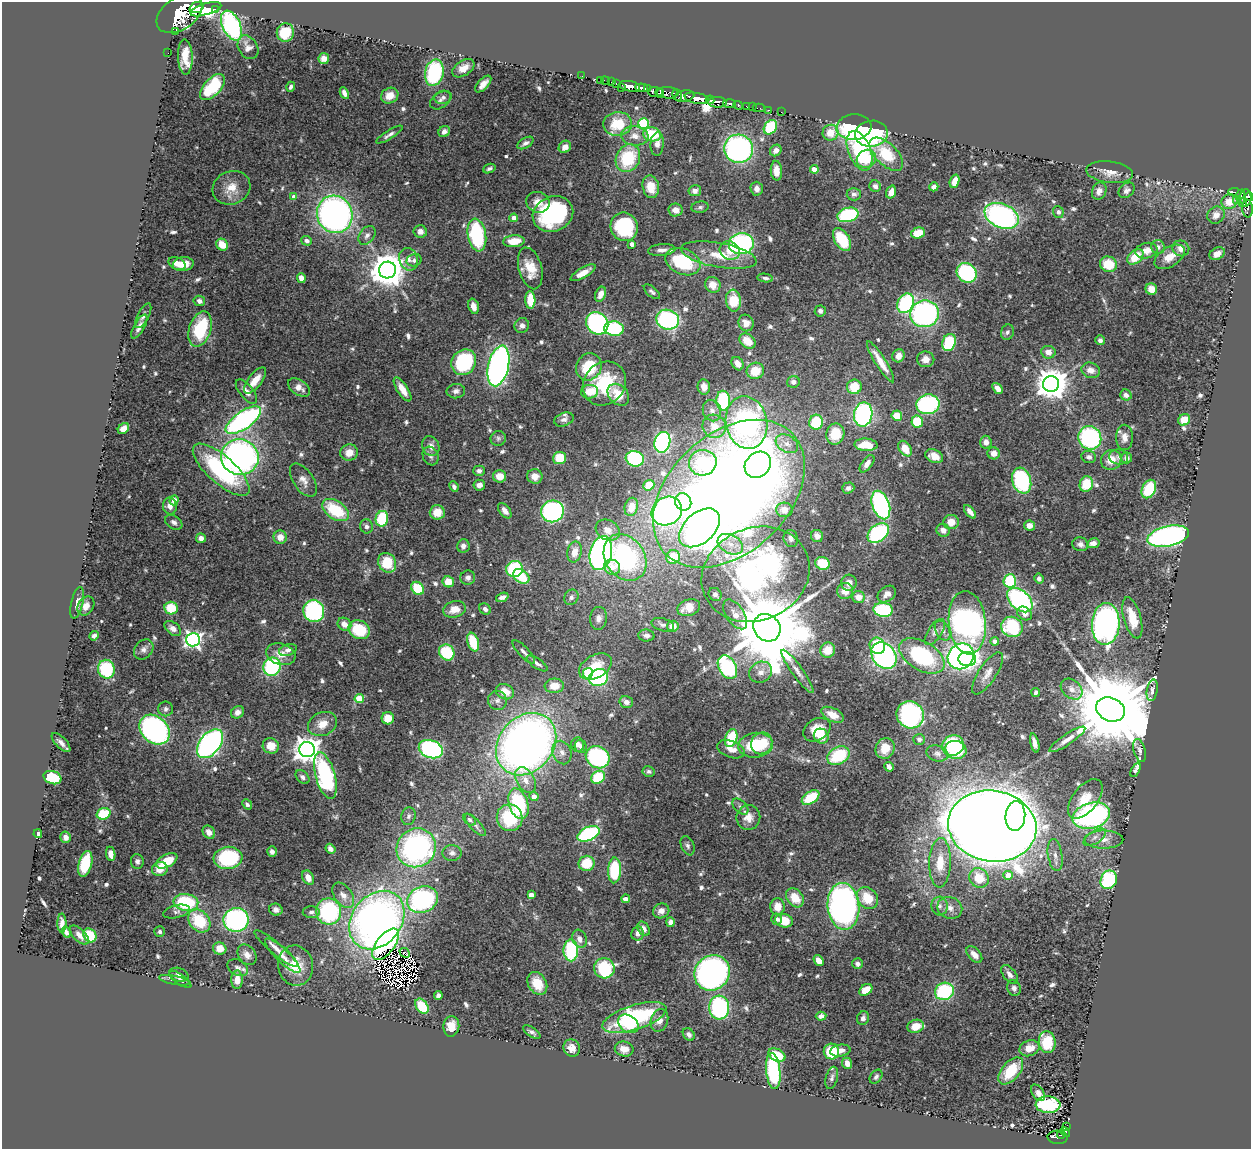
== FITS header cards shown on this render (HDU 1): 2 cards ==
NAXIS1  =                 1249
NAXIS2  =                 1147

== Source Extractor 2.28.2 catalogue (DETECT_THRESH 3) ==
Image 1249 x 1147 px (HDU 1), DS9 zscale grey, 1 PNG px = 1 image px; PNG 1253 x 1151 px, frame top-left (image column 1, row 1147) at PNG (2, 2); each listed source drawn as its Kron ellipse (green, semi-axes under 4 px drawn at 4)
Background 0.694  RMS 0.027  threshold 0.0816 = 3 sigma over >= 5 px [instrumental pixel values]
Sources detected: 664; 8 with non-positive FLUX_AUTO (blend fragments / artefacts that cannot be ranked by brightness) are neither listed nor drawn; of the other 656, the 500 brightest by FLUX_AUTO listed and drawn (156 fainter detections omitted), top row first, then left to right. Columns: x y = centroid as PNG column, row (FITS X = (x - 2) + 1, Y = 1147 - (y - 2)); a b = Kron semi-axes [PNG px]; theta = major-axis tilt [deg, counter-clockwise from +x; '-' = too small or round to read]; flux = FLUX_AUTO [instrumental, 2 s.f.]
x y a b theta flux
196 8 7 5 20 1800
206 9 16 5 17 3900
215 9 3 3 - 150
179 14 25 16 34 5700
231 26 16 9 -65 260
175 31 2 2 - 3600
285 32 9 8 - 48
248 47 13 9 -59 13
168 53 2 2 - 9.6
185 57 17 7 -88 29
324 58 5 5 - 14
463 68 12 7 33 19
434 73 13 9 78 180
582 76 2 2 - 9.5
600 80 2 2 - 12
605 81 4 2 - 19
611 82 2 2 - 11
616 83 3 3 - 32
483 84 10 5 46 13
630 86 10 5 -11 1900
212 87 16 8 48 91
291 87 5 3 - 5.1
622 88 3 2 - 93
642 88 6 3 -5 710
647 89 4 3 - 240
655 92 7 5 -1 480
344 93 6 4 -65 8.3
660 93 5 4 - 280
667 93 11 5 -3 430
677 95 6 5 - 420
390 96 9 7 29 25
684 96 10 6 11 800
443 97 8 6 10 6.2
697 98 12 5 -11 2900
440 100 11 7 36 8
710 100 4 3 - 600
717 102 9 5 -2 1400
730 103 6 4 -3 290
738 105 5 3 - 160
746 106 3 2 - 12
752 107 2 2 - 6.7
759 108 6 2 -2 8.3
768 110 3 2 - 16
781 112 2 2 - 26
643 123 5 5 - 140
617 124 14 12 4 50
770 127 8 6 55 100
854 127 17 12 4 170
444 131 6 5 - 8.5
830 133 8 7 - 31
652 134 9 7 -12 64
871 134 16 13 8 220
389 135 15 4 32 7.3
635 136 14 9 -6 17
525 143 9 5 30 5.7
657 144 12 6 86 9.1
565 147 7 5 44 11
738 149 14 14 - 430
776 150 6 5 - 8.1
860 151 21 11 -68 160
886 154 21 10 -44 74
628 158 14 12 63 88
866 159 10 8 33 34
489 169 6 4 21 4.6
814 169 4 4 - 26
776 171 10 5 -85 18
1110 172 23 10 -6 22
954 181 7 4 71 19
875 186 6 5 - 6.3
651 187 11 8 -80 30
934 187 5 4 - 8.1
231 188 19 16 23 34
757 189 7 6 - 10
1127 190 9 6 41 7.5
695 191 6 5 - 8.7
1099 191 9 7 64 13
891 192 6 4 71 17
1235 192 7 3 -8 140
854 194 7 6 - 5.9
1241 194 5 4 - 100
294 197 4 4 - 12
1249 197 4 2 - 290
1246 198 8 5 88 660
1237 200 2 2 - 17
538 202 12 10 -19 17
1229 202 8 7 - 24
1242 203 4 3 - 43
700 207 9 5 8 4.6
1248 208 9 5 -87 85
676 210 7 6 - 12
1058 212 6 5 - 4.7
335 214 19 17 -67 710
553 214 21 17 23 240
848 215 11 7 16 160
1216 215 9 8 - 14
1002 216 18 12 -23 460
514 218 4 4 - 12
624 227 14 13 - 150
420 231 6 6 - 10
918 233 7 5 17 35
367 235 10 7 53 8.7
477 235 16 9 -81 160
842 240 12 7 -59 75
307 241 5 4 - 7.5
514 241 11 6 5 32
632 244 4 4 - 9.5
741 244 12 10 6 300
222 245 6 5 - 29
1158 247 7 7 - 7
1181 248 8 7 - 15
662 250 14 6 5 11
730 251 10 9 - 19
1146 251 11 7 11 19
1217 254 8 6 28 14
719 255 38 12 -10 58
1135 257 9 6 42 40
1170 257 17 9 32 25
409 259 11 9 -71 14
414 260 7 6 - 5.8
683 262 18 13 -22 120
177 263 9 6 -22 19
183 264 10 7 8 20
1108 264 8 7 - 48
530 268 21 11 -75 38
387 270 8 8 - 4600
583 273 14 5 30 18
967 273 11 9 -44 200
301 278 5 4 - 13
765 278 8 4 -8 5.5
713 285 8 7 - 21
1151 289 6 5 - 23
652 292 10 5 -41 5
600 294 8 5 67 15
530 300 9 5 -87 50
199 301 6 5 - 8.4
733 301 11 7 -84 58
906 303 10 7 63 200
474 306 8 5 -74 13
820 311 5 5 - 5.6
925 314 14 13 - 370
143 316 13 5 62 7.6
668 320 12 10 -18 300
597 323 12 10 -49 310
746 323 8 7 - 15
139 326 13 5 60 11
522 326 7 7 - 8.3
200 329 18 11 73 120
614 329 9 7 -4 150
1007 332 8 6 71 5.3
1100 340 5 5 - 5.7
747 341 9 6 -41 31
949 342 9 6 72 110
1048 352 7 6 - 13
898 356 6 6 - 13
926 359 8 8 - 16
464 362 13 11 51 180
881 362 24 5 -58 31
738 364 7 5 -59 14
498 366 21 10 77 730
589 367 14 12 58 68
1091 370 9 7 -20 15
755 371 9 8 - 38
255 380 16 6 52 26
793 382 6 5 - 7.5
604 384 23 20 49 100
1051 384 8 8 - 3600
299 387 12 7 -33 13
704 387 7 6 - 15
854 387 7 7 - 42
997 388 6 4 -48 12
402 389 14 5 -58 23
456 391 9 7 6 7.9
246 392 15 6 -51 14
590 392 8 7 - 31
618 395 12 9 -46 39
1126 395 6 5 - 7.5
723 401 10 7 -87 120
928 404 11 9 12 220
712 411 11 9 -68 12
863 414 12 9 80 310
897 416 5 5 - 42
564 419 10 6 21 7.2
243 420 20 8 35 480
1184 420 6 5 - 26
816 422 7 7 - 78
917 422 6 5 - 59
746 423 26 20 -77 530
714 426 12 11 - 26
123 429 6 5 - 15
835 434 10 9 - 50
1125 437 12 8 -89 15
498 438 8 7 - 4.9
1090 438 12 11 - 230
662 442 10 8 72 310
986 442 6 5 - 9.9
787 444 12 8 -29 14
866 445 11 6 -3 39
431 446 10 8 -67 12
905 449 8 6 -55 30
349 453 9 8 - 18
994 453 6 6 - 13
431 456 10 7 -64 6.6
934 456 9 6 -22 20
240 457 19 18 - 640
1089 457 7 6 - 6.6
1119 457 9 7 -7 7.3
560 458 6 6 - 42
1127 458 5 5 - 8
635 459 9 7 -17 170
1111 460 10 10 - 25
703 463 14 12 11 120
867 464 10 5 53 11
758 465 14 12 45 200
221 470 36 13 -42 190
479 471 6 5 - 5.7
500 476 6 6 - 24
535 476 8 7 - 18
303 480 19 10 -56 15
1022 481 13 9 -73 170
1086 484 8 6 70 50
479 485 6 5 - 7.7
649 485 6 5 - 45
454 487 5 4 - 5.6
848 488 6 5 - 5.5
1149 489 10 6 65 79
729 494 87 59 43 3200
174 500 5 4 - 14
683 502 9 8 - 74
881 505 15 8 -71 340
170 506 8 7 - 11
631 507 9 6 75 24
335 510 15 9 -35 94
784 510 8 7 - 20
505 511 9 5 -53 11
552 511 11 10 - 320
667 511 16 14 32 420
437 512 7 7 - 26
970 512 8 4 -51 11
382 519 8 6 76 85
174 522 9 6 -34 7
951 522 8 7 - 19
366 526 7 6 - 6.2
1029 526 5 5 - 13
699 528 24 15 41 500
608 530 12 10 -29 16
943 530 7 6 - 10
878 533 12 8 38 190
817 536 6 6 - 11
1168 536 21 10 12 580
280 537 7 6 - 18
201 538 5 4 - 10
791 538 9 7 -73 7.9
1093 543 6 4 8 12
730 544 13 9 -28 21
1080 544 8 7 - 7.5
463 546 6 6 - 9.9
575 552 10 7 78 18
601 553 17 11 77 660
625 557 25 19 -56 250
673 557 7 6 - 48
387 563 10 8 -58 57
823 563 7 6 - 53
612 567 8 7 - 19
514 569 8 8 - 130
756 574 55 46 23 760
521 576 9 6 -37 66
468 577 7 7 - 7.4
1039 578 5 4 - 5.2
1010 581 7 6 - 99
448 582 6 5 - 31
849 583 8 7 - 13
418 588 7 5 -50 68
845 591 8 8 - 21
715 594 7 6 - 6.5
887 594 10 7 36 11
502 597 6 4 21 8.2
571 597 8 7 - 6.6
858 597 6 6 - 19
1020 600 15 9 -42 290
77 603 16 6 77 9.5
86 606 10 7 56 14
171 608 6 6 - 50
689 608 12 8 17 23
454 609 11 8 14 23
485 609 6 5 - 7.1
883 610 9 7 -6 120
314 611 11 10 - 220
1024 613 8 6 -34 11
735 614 17 9 -56 19
598 618 11 8 83 12
1132 618 21 8 -74 45
967 623 32 18 -84 740
344 624 7 6 - 17
1106 624 21 14 87 590
663 625 11 6 -16 7
673 626 6 5 - 20
1012 627 11 10 - 110
173 628 9 6 -37 11
767 628 14 13 - 33000
359 630 11 9 -27 77
943 631 10 7 -62 8.6
935 632 15 6 56 9.1
646 635 8 6 -6 6.6
94 636 5 4 - 5
193 640 7 6 - 610
995 641 4 4 - 9.1
473 642 9 5 -72 62
877 646 8 7 - 42
144 649 11 8 49 9.3
288 650 9 5 18 7.3
828 650 8 7 - 32
447 652 8 7 - 92
524 652 15 5 -46 8.4
281 654 15 10 -17 21
884 656 14 11 -51 460
922 656 25 14 -31 200
961 656 14 12 42 430
967 659 9 7 -2 140
537 663 12 5 -34 7.5
272 667 9 8 - 170
595 667 17 11 30 40
727 667 12 8 -61 200
106 669 9 8 - 120
797 671 26 5 -55 15
761 672 12 10 31 16
588 673 5 5 - 100
987 673 24 9 57 19
598 678 10 8 26 180
554 686 9 7 3 28
1071 689 12 9 -41 14
1152 690 11 5 80 8.4
505 692 9 7 -27 26
1036 692 4 4 - 5.2
359 699 4 4 - 64
497 700 10 9 - 9.5
626 702 7 6 - 8.4
166 709 7 7 - 5.7
1110 709 15 11 -25 41000
237 712 7 6 - 9.9
833 715 12 6 -26 24
910 715 14 13 - 330
388 718 6 6 - 31
322 724 15 11 25 24
154 730 17 13 -43 490
817 730 15 10 30 30
821 736 8 7 - 46
731 738 9 6 72 75
919 739 6 5 - 4.6
1067 739 21 5 34 14
61 743 12 5 -46 11
762 743 11 10 - 58
1035 743 10 4 -75 11
210 744 16 10 51 500
526 744 34 27 49 1400
578 745 7 6 - 9.2
755 745 17 12 7 85
953 745 11 10 - 130
271 746 8 7 - 24
581 746 7 6 - 7
885 748 10 9 - 29
431 749 12 8 -20 270
731 749 14 8 -20 15
307 750 8 7 - 2000
956 750 11 9 -13 89
1140 750 12 6 -74 7
562 752 12 9 -67 13
937 753 11 8 -14 9
838 756 12 8 28 94
598 757 12 10 -31 230
889 767 5 4 - 7.6
1135 770 8 4 63 5
649 771 6 5 - 4.6
325 776 24 9 -74 250
302 777 8 5 -47 5.6
598 777 7 6 - 80
52 778 9 6 -19 78
525 780 14 9 -59 19
534 796 4 4 - 18
811 798 10 6 33 70
1085 799 23 12 52 37
247 804 5 4 - 5.4
518 804 16 9 -72 140
740 807 10 6 -45 6.3
104 814 7 5 18 68
408 816 9 7 74 6.4
1015 816 15 10 84 280
1091 816 19 12 15 400
748 817 12 12 - 19
510 818 13 13 - 110
470 820 7 5 -39 4.9
475 825 14 5 -47 7.5
992 826 44 35 -9 6800
209 832 7 5 -51 13
38 834 4 4 - 6.4
588 834 12 6 24 240
66 837 5 5 - 9.5
1095 837 13 6 33 10
1104 840 19 9 0 20
688 846 10 6 -68 6.1
416 848 20 19 - 440
330 849 5 4 - 10
272 852 5 5 - 5.8
452 853 9 8 - 7.6
111 854 7 4 -82 17
1055 855 16 7 -81 15
228 858 14 11 7 140
137 861 7 6 - 6.2
167 861 11 6 28 54
586 863 8 7 - 51
940 863 25 11 88 48
85 864 13 6 75 87
160 869 8 7 - 21
614 870 13 6 88 120
1008 875 4 4 - 26
308 878 7 5 -63 17
979 878 10 9 - 44
1109 880 9 8 - 160
343 895 14 9 -55 17
531 895 4 4 - 22
795 898 10 8 -51 35
867 898 12 9 -48 47
626 899 4 4 - 9.6
422 900 16 13 26 300
186 902 12 8 -7 130
843 906 23 16 -85 670
939 906 9 8 - 9.5
777 907 8 7 - 24
950 908 12 11 - 17
276 910 7 6 - 7
329 911 13 12 - 210
661 911 8 7 - 10
176 912 13 6 14 7.2
311 912 8 6 -1 5.8
777 919 5 5 - 6.8
236 920 12 12 - 320
377 920 32 24 52 1100
199 921 13 10 -48 82
784 921 9 6 -15 41
671 922 5 4 - 13
62 923 9 4 -89 9.1
644 929 7 5 -54 9.6
66 932 5 4 - 6.3
160 932 5 5 - 4.8
637 933 7 6 - 8.1
79 935 12 6 -44 12
90 935 7 6 - 49
580 939 9 7 -71 11
386 944 18 9 53 390
220 949 7 6 - 22
276 949 28 6 -39 16
571 950 11 7 -88 130
405 953 6 3 -43 4.8
247 955 11 8 -54 13
974 955 10 6 -49 16
283 956 24 6 -44 15
819 961 6 4 -56 18
857 964 5 5 - 6.8
296 966 20 17 -81 46
238 968 11 7 -28 8.5
604 968 10 10 - 140
712 973 18 17 - 520
1009 974 11 6 -51 9.8
179 975 10 6 -17 6.9
180 979 13 5 -35 6.5
174 980 15 4 -11 6.3
237 980 9 5 -90 22
537 983 12 9 -60 43
1014 988 8 6 -68 6.8
866 990 7 5 37 27
944 991 9 8 - 140
438 995 4 4 - 5
422 1006 8 5 -54 56
719 1007 12 10 -86 220
821 1016 5 4 - 10
634 1017 33 12 18 210
863 1018 7 6 - 7.1
659 1020 11 8 69 15
628 1024 11 8 -35 47
451 1026 10 8 84 25
916 1026 8 6 16 28
532 1032 10 4 -33 5.9
689 1034 7 5 -51 6.6
1047 1042 11 8 -84 66
572 1048 9 8 - 16
1029 1048 10 7 20 24
624 1049 9 7 -13 15
831 1051 8 8 - 68
840 1051 10 6 10 9.9
777 1055 9 6 -26 53
847 1063 6 5 - 13
773 1071 18 7 -84 200
1011 1071 16 9 49 61
876 1077 8 5 54 4.9
832 1078 11 6 75 6
1038 1093 9 5 -55 9.9
1048 1105 12 8 -3 190
1066 1127 3 2 - 13
1065 1132 5 4 - 74
1061 1135 4 4 - 68
1058 1137 10 6 -3 72
At the frame edge (FLAGS 8, measured only in part): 1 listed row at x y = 1249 197
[156 fainter detections neither listed nor drawn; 8 non-positive-flux detections neither listed nor drawn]